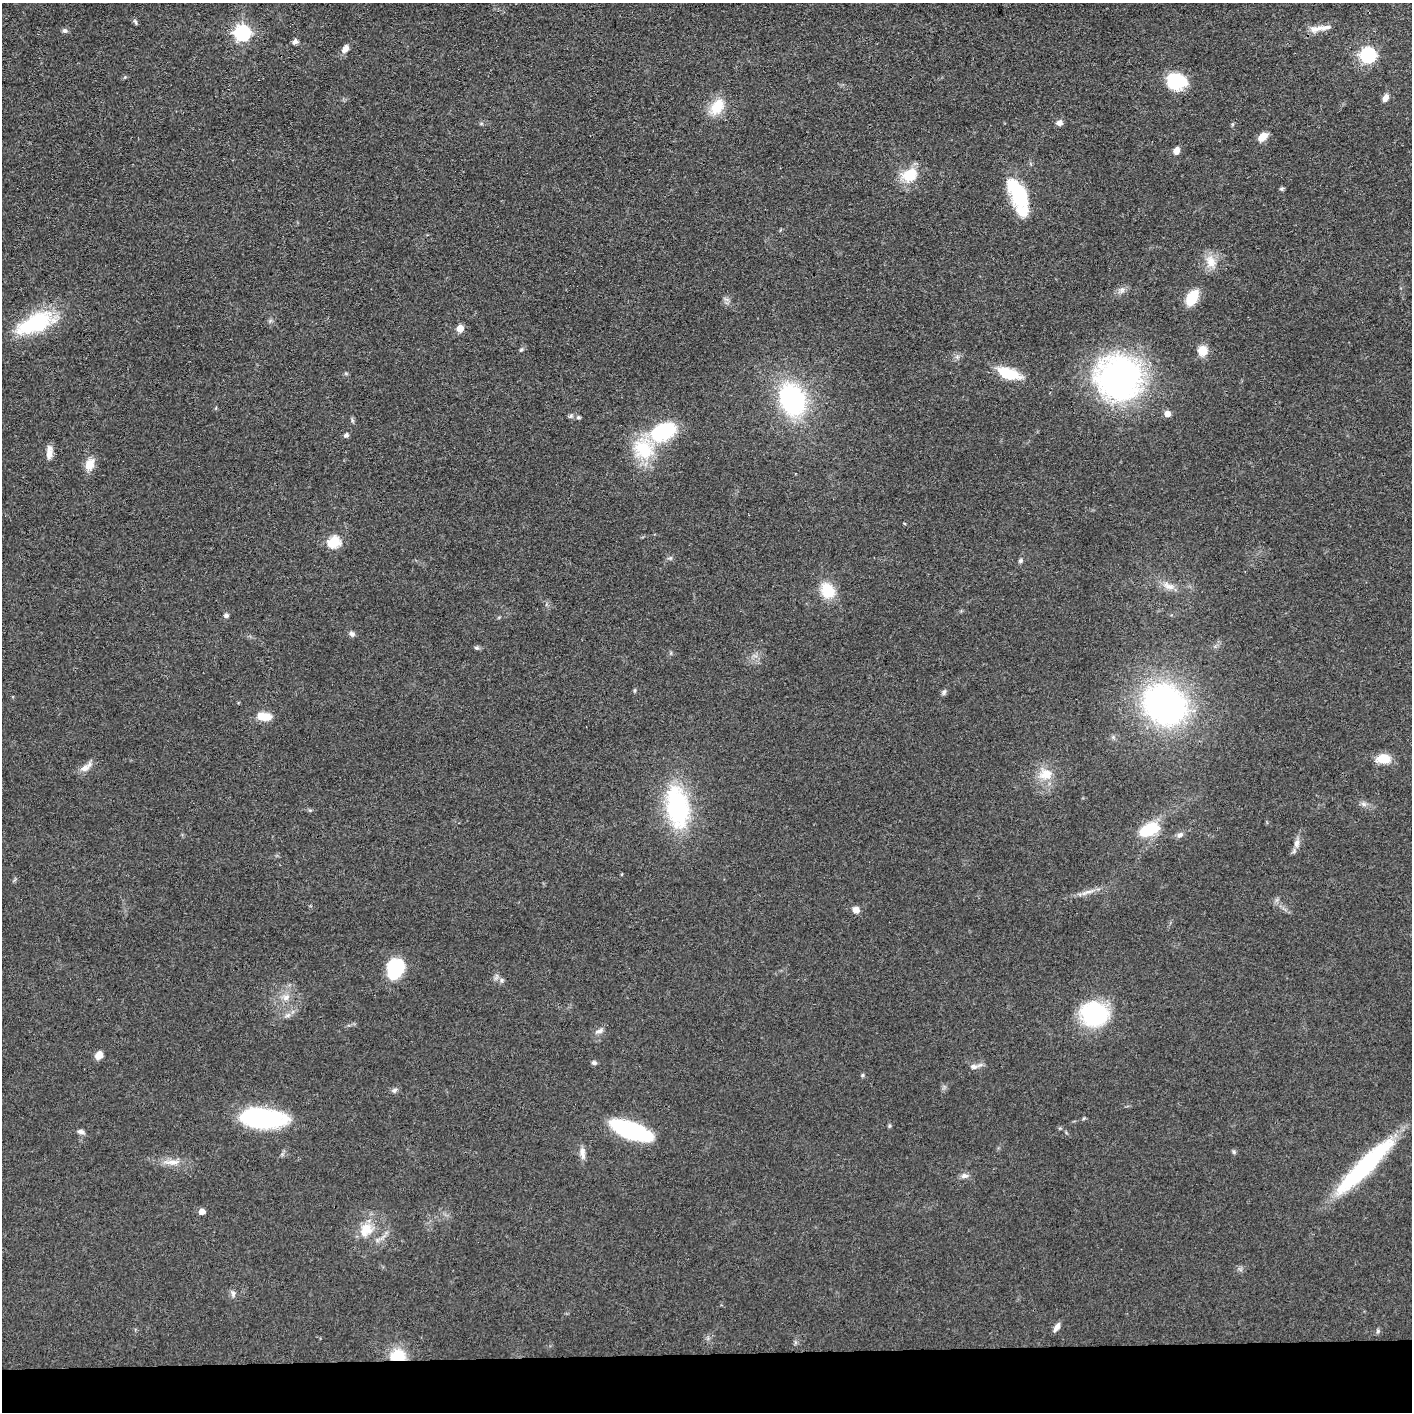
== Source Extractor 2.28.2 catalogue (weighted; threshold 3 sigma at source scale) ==
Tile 8 of 3 x 3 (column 2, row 3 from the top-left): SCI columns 1416-2825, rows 17-1426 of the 4237 x 4260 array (HDU 1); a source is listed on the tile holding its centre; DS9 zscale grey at full resolution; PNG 1414 x 1414 px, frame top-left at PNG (2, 3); no overlay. Shown black and unused: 4% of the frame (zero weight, under 3 of 4 exposures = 1% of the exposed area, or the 3 px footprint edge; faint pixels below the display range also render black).
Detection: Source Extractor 2.28.2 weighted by HDU 2 'WHT'; one run over the whole footprint, this tile lists its part. Background 0.0581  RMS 0.0054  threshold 0.0244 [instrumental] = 3 sigma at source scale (4.5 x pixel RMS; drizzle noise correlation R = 1.50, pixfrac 1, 0.05/0.05 arcsec/px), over >= 5 px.
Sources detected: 82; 2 inside a brighter listed object's ellipse — not listed separately; the other 80 listed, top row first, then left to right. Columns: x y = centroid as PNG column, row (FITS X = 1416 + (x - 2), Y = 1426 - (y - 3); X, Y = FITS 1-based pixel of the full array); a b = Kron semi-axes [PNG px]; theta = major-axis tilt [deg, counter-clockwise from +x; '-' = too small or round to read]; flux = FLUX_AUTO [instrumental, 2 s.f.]
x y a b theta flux
135 22 9 4 -66 0.84
1325 28 33 7 2 6.1
65 31 7 6 - 1.4
242 33 7 7 - 130
295 41 7 5 20 2.1
345 49 10 7 54 3.6
1368 55 7 7 - 110
1176 81 20 16 -10 24
1385 98 10 6 63 3.2
717 107 24 15 57 12
1059 123 7 6 - 2.6
1262 137 12 7 42 5.3
1177 151 9 7 70 3.1
910 175 22 17 29 14
1281 189 6 5 - 0.88
1018 194 36 15 -63 36
1211 262 19 13 -71 7.5
1192 297 16 10 60 16
34 323 43 19 26 41
460 328 5 5 - 8.6
521 350 6 4 19 0.77
1203 351 8 8 - 9.2
1009 373 26 11 -18 17
1119 377 42 40 10 170
792 400 29 21 -68 81
1167 414 5 5 - 5.6
578 417 5 5 - 0.92
352 420 7 4 -72 0.86
663 431 31 19 23 37
346 435 7 5 44 1.2
49 452 18 7 88 3.9
90 464 13 9 71 7.5
334 542 6 6 - 39
670 558 5 5 - 0.94
1020 561 5 5 - 1.2
1169 586 18 9 -23 5.1
827 591 17 14 -63 15
226 615 6 5 - 1.5
352 634 8 6 -44 1.5
476 648 7 5 -19 0.99
944 692 8 5 72 1.2
1165 704 35 29 -38 180
264 716 14 7 -8 11
1383 759 15 10 0 10
84 768 14 8 31 4.2
1046 774 19 15 20 9.6
1363 804 6 6 - 1.5
677 807 42 21 -81 71
310 810 6 4 17 0.67
1149 829 25 14 25 19
1180 835 9 7 38 2.1
1297 843 13 8 82 3.2
1087 892 24 5 19 3.9
856 910 7 6 - 4
395 968 22 17 74 26
502 980 6 5 - 1.2
286 997 10 9 - 3.7
1094 1014 20 18 -3 68
288 1015 8 5 45 1.7
599 1031 12 6 21 2.2
99 1055 7 6 - 5.4
594 1063 6 5 - 1.3
973 1067 10 7 -1 2.4
862 1075 5 5 - 0.73
394 1090 8 5 40 1.4
261 1118 44 19 -5 71
889 1126 6 4 71 0.67
631 1130 36 13 -20 75
81 1132 9 6 -12 1.8
1234 1152 6 4 -72 0.79
582 1153 15 7 -84 3.6
172 1162 26 6 0 5.6
1364 1166 79 14 45 65
964 1176 11 6 8 2.2
202 1211 5 5 - 4
366 1230 21 17 56 12
233 1294 9 6 -90 1.7
1057 1327 11 5 56 2.9
1378 1331 6 4 -48 0.84
398 1355 17 13 1 15
Overlapping masked pixels (flux is a lower limit): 1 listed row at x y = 398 1355